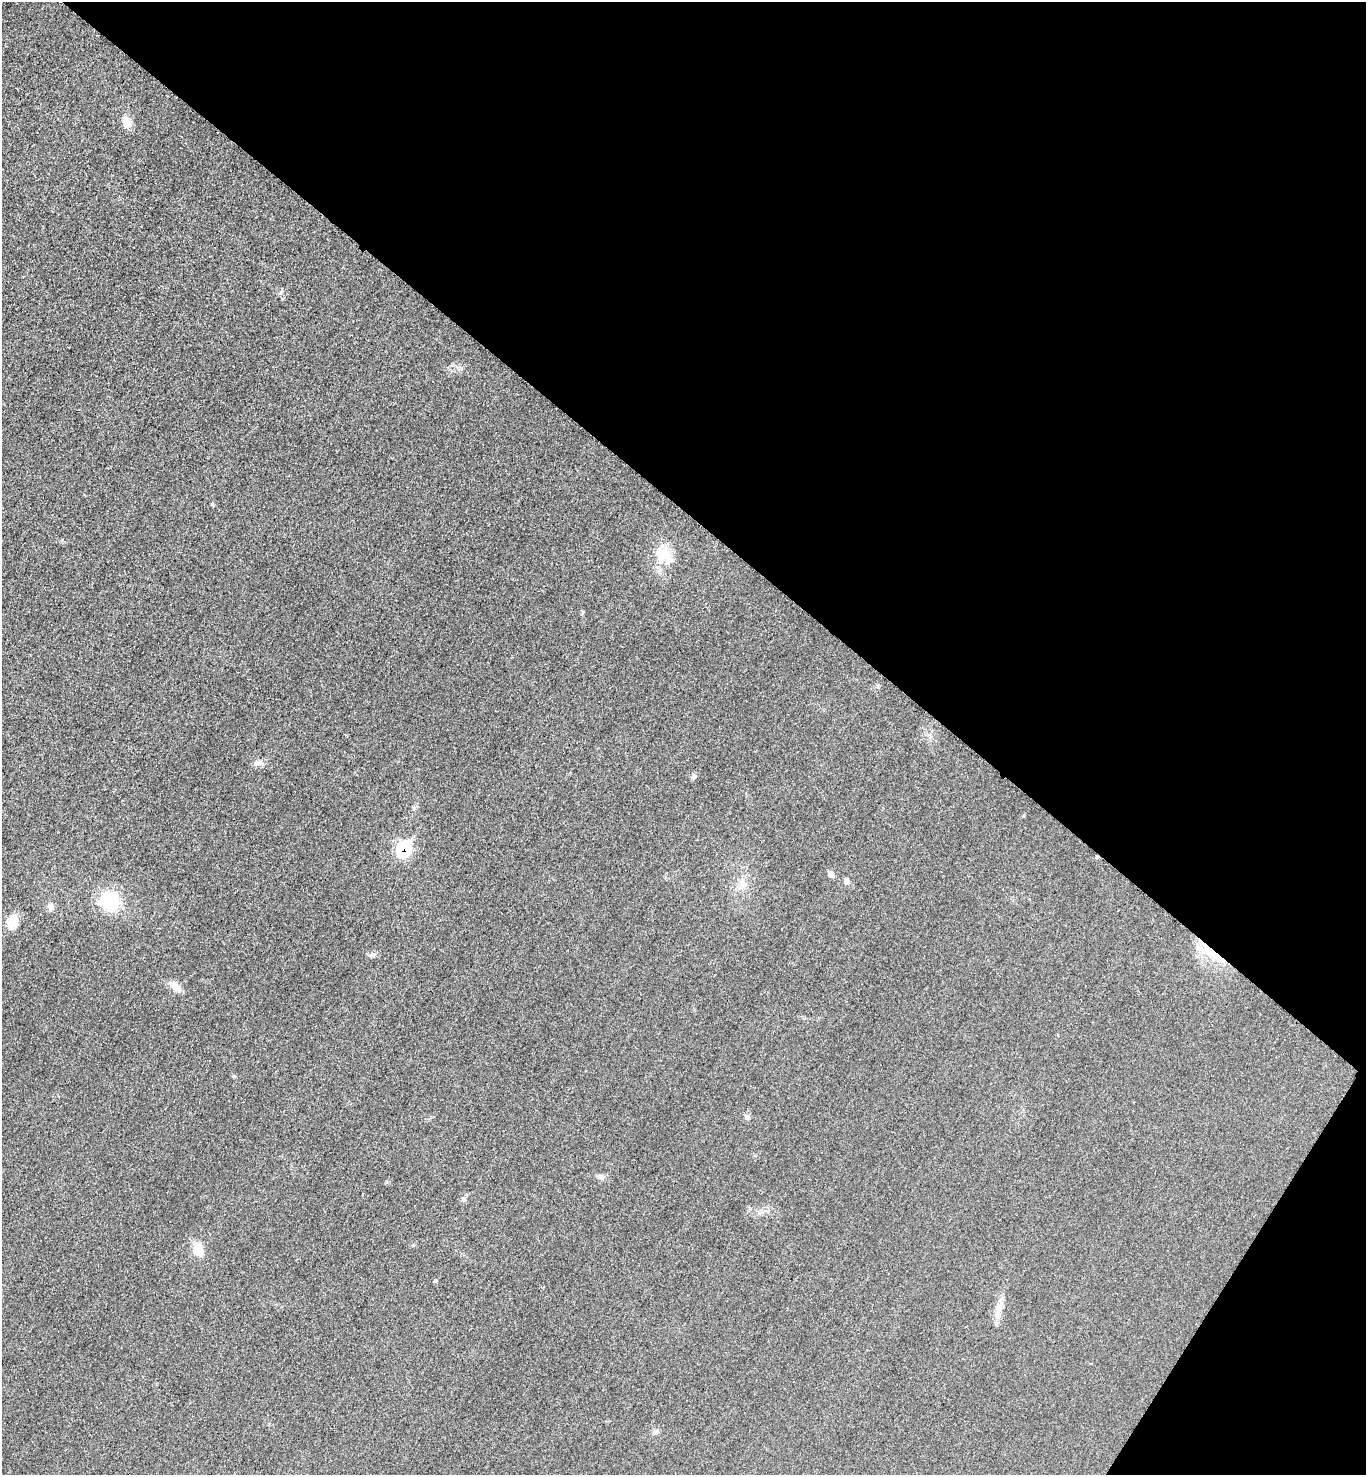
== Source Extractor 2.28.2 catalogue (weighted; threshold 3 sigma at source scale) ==
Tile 8 of 4 x 4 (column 4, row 2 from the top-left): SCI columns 4258-5621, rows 2960-4432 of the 5923 x 5917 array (HDU 1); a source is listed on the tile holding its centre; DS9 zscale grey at full resolution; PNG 1368 x 1477 px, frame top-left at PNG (2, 2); no overlay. Shown black and unused: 37% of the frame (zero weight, under 3 of 4 exposures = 1% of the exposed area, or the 3 px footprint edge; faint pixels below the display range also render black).
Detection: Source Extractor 2.28.2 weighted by HDU 2 'WHT'; one run over the whole footprint, this tile lists its part. Background 0.0209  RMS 0.0058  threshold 0.0262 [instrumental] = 3 sigma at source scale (4.5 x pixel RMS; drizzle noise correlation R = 1.50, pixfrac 1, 0.05/0.05 arcsec/px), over >= 5 px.
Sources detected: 22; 1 inside a brighter object's white glare — not listed; the other 21 listed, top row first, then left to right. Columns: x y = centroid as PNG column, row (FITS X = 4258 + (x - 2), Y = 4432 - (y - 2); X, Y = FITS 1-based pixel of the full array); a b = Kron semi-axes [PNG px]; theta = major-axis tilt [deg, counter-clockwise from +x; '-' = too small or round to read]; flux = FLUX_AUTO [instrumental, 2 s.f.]
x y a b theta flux
126 121 19 10 -66 4.9
663 555 24 21 45 14
259 763 14 7 6 2.9
693 776 8 6 78 1.5
404 848 9 8 - 63
831 874 7 7 - 2.3
847 881 8 7 - 1.9
744 885 9 6 24 2.6
110 901 18 16 79 32
51 907 10 8 -82 3
13 922 14 10 70 11
1212 953 40 10 -38 16
373 955 9 6 -13 1.8
175 986 18 8 -43 4.4
747 1117 7 6 - 2
600 1177 10 6 -15 2.1
464 1199 7 4 -89 1.1
198 1249 14 10 -72 10
435 1280 5 4 - 0.78
999 1309 30 8 78 6.6
656 1432 7 4 18 1.2
Overlapping masked pixels (flux is a lower limit): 2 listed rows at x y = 404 848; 1212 953
Unlisted compact peaks at least as high as the median listed source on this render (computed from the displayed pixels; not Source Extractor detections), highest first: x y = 212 504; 234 1076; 281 293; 583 612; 461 368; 1023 816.